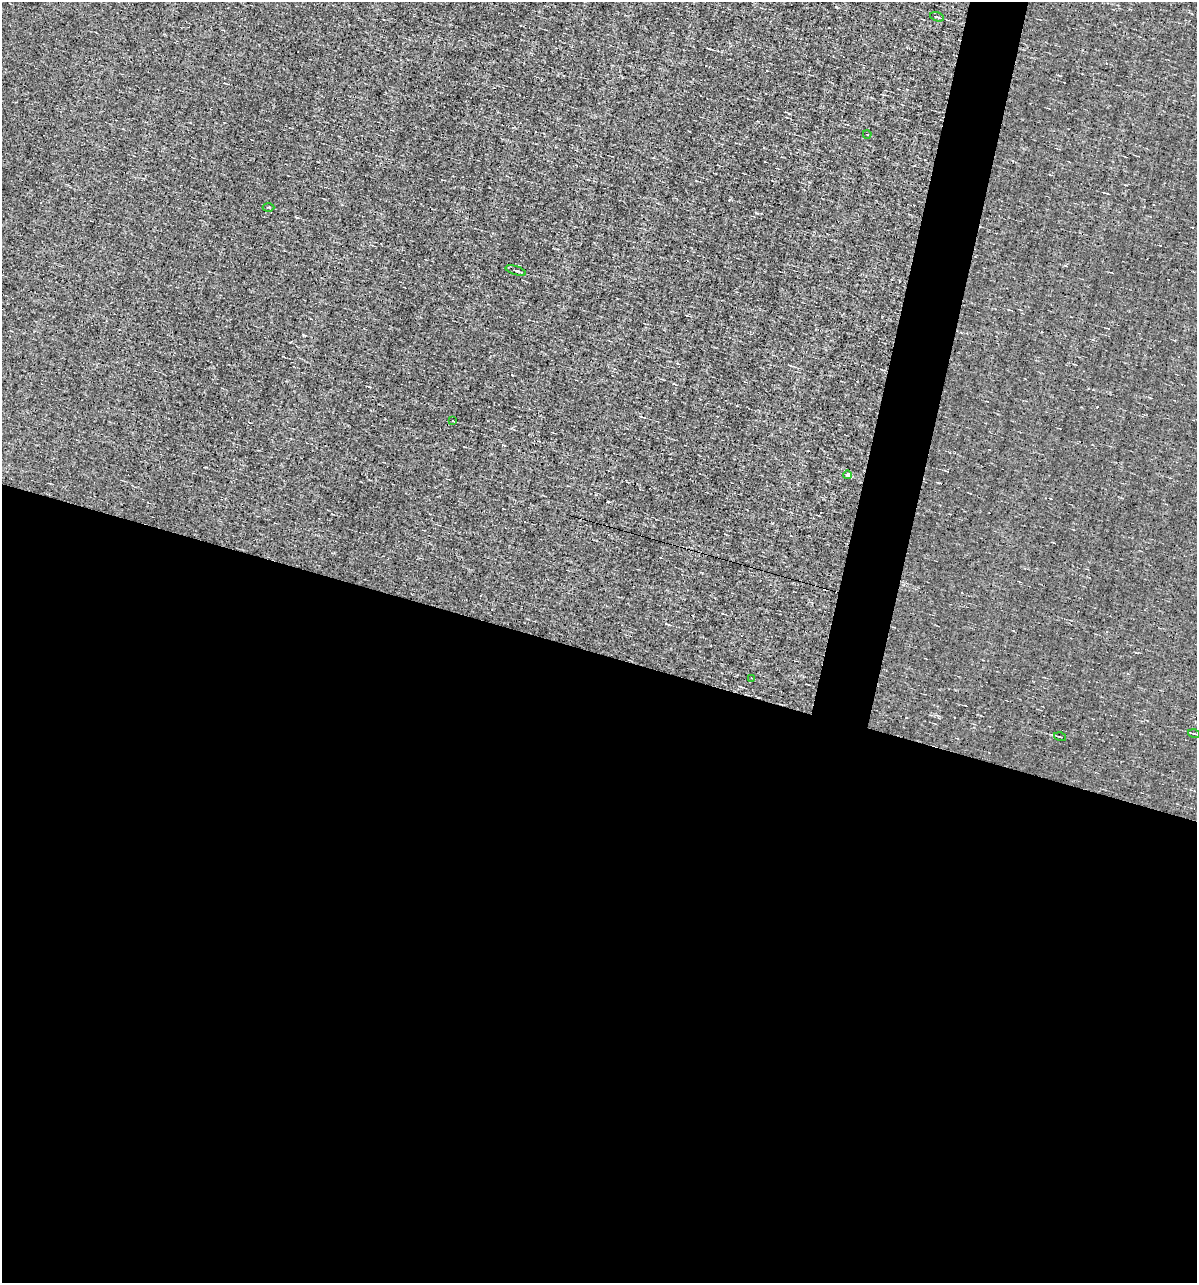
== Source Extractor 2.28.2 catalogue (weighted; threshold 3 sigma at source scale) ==
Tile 14 of 4 x 4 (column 2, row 4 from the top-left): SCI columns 1308-2502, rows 1-1281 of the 5129 x 5124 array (HDU 1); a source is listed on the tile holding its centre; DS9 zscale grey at full resolution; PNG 1199 x 1285 px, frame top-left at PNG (2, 2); each listed source drawn as its Kron ellipse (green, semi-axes under 4 px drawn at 4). Shown black and unused: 52% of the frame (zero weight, under 3 of 4 exposures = <1% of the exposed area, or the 3 px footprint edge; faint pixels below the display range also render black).
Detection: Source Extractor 2.28.2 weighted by HDU 2 'WHT'; one run over the whole footprint, this tile lists its part. Background -0.00277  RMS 0.056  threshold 0.251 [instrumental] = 3 sigma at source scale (4.5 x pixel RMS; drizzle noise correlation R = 1.50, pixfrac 1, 0.05/0.05 arcsec/px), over >= 5 px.
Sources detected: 11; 2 cosmic-ray / hot-pixel residue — neither listed nor drawn; the other 9 listed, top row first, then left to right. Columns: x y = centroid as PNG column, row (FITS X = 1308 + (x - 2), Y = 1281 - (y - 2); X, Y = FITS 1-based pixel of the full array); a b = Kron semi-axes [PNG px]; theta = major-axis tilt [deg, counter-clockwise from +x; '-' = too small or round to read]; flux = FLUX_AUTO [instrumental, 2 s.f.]
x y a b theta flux
937 17 7 3 -17 7.4
867 134 4 2 - 3.4
268 207 6 2 -1 6.7
516 271 11 2 -18 7.4
453 421 3 2 - 4.2
848 475 4 4 - 54
751 678 3 2 - 4.3
1194 734 6 2 -15 7
1060 737 6 2 -16 5.5